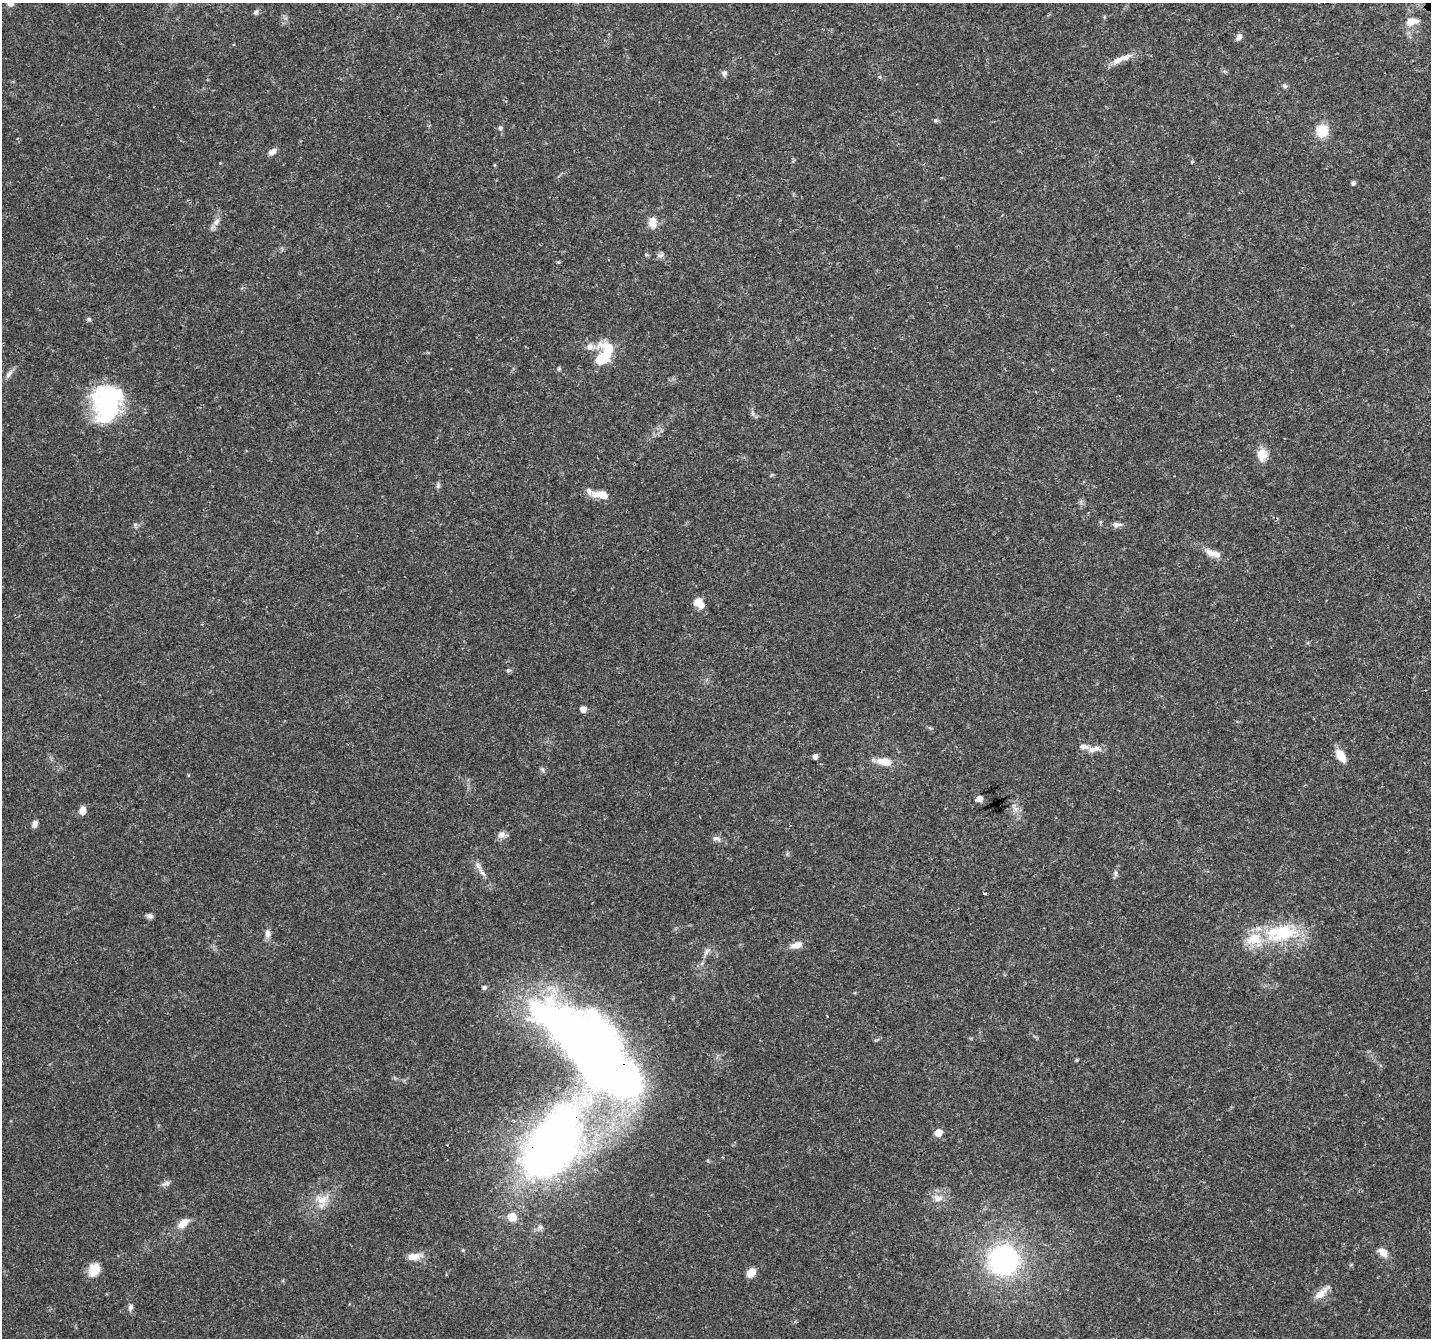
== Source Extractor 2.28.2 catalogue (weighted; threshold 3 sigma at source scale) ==
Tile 10 of 4 x 4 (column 2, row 3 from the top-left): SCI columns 1435-2863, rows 1436-2771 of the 5728 x 5603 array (HDU 1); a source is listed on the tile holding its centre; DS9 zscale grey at full resolution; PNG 1433 x 1340 px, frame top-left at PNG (2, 3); no overlay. Shown black and unused: <1% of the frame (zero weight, under 3 of 4 exposures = <1% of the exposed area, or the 3 px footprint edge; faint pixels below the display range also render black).
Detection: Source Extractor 2.28.2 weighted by HDU 2 'WHT'; one run over the whole footprint, this tile lists its part. Background 0.0255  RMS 0.0019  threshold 0.00867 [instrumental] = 3 sigma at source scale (4.5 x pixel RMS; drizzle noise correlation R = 1.50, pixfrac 1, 0.0396/0.0396 arcsec/px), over >= 5 px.
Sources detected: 76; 5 inside a brighter object's white glare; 1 cosmic-ray / hot-pixel residue — not listed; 3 inside a brighter listed object's ellipse — not listed separately; the other 67 listed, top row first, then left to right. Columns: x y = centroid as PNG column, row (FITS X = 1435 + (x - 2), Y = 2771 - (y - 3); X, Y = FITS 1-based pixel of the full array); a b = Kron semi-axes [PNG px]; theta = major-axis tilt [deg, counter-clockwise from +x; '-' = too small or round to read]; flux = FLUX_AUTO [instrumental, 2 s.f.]
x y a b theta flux
10 4 8 7 - 0.75
256 12 7 5 68 0.49
1412 21 16 9 9 2.1
1239 37 9 7 67 0.75
1124 57 23 8 16 2
724 73 7 6 - 0.66
1285 86 6 5 - 0.42
500 128 7 5 13 0.37
1322 131 14 13 - 4
272 151 11 6 26 1
1192 162 5 4 - 0.21
1353 183 5 4 - 0.47
216 222 12 7 58 1.1
652 222 12 9 -80 1.9
661 256 9 7 36 0.57
89 319 6 5 - 0.33
590 347 9 9 - 1.2
601 359 20 10 37 5.7
559 369 6 5 - 0.26
9 374 14 6 50 0.88
107 403 41 24 10 14
1262 455 17 13 88 2.2
438 485 9 5 75 0.43
601 494 20 9 -9 2.8
1100 522 6 4 -89 0.24
1115 524 10 7 -39 0.65
135 525 6 6 - 0.38
1212 553 22 8 -16 2.1
699 602 11 8 -50 3
508 671 6 5 - 0.32
583 709 5 5 - 1.6
1094 749 19 7 17 1.5
1340 755 12 7 -56 3.2
815 756 5 4 - 0.95
884 762 17 9 -10 2.7
979 799 6 6 - 1.1
1016 809 8 5 -89 0.7
83 811 9 6 83 1.5
35 824 8 5 71 1
502 834 10 8 18 1.1
716 838 12 6 -14 0.78
482 872 14 5 -49 1
1116 873 8 5 85 0.51
984 893 4 3 - 0.31
150 916 8 6 -17 0.61
1281 933 50 24 8 13
268 934 11 7 -89 1
797 945 15 8 15 1.6
707 951 14 5 54 0.79
484 987 6 5 - 0.46
597 1057 103 35 -44 290
1076 1060 4 3 - 0.28
938 1133 5 5 - 3.1
551 1144 79 43 52 140
166 1183 13 5 20 0.68
938 1198 13 9 -7 1.7
321 1199 19 12 -20 2.9
512 1217 10 10 - 2.3
183 1223 15 9 39 2.1
540 1227 7 7 - 0.58
1383 1252 12 8 -43 1.7
414 1256 20 8 6 1.9
1003 1260 23 22 - 45
94 1269 15 12 62 2.9
751 1272 9 7 51 2.3
1321 1293 22 7 40 2.1
130 1307 8 6 79 0.65
Overlapping masked pixels (flux is a lower limit): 2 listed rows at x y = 597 1057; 551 1144
Isophote crosses this tile's border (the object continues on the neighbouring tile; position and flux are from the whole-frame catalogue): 1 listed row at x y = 10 4